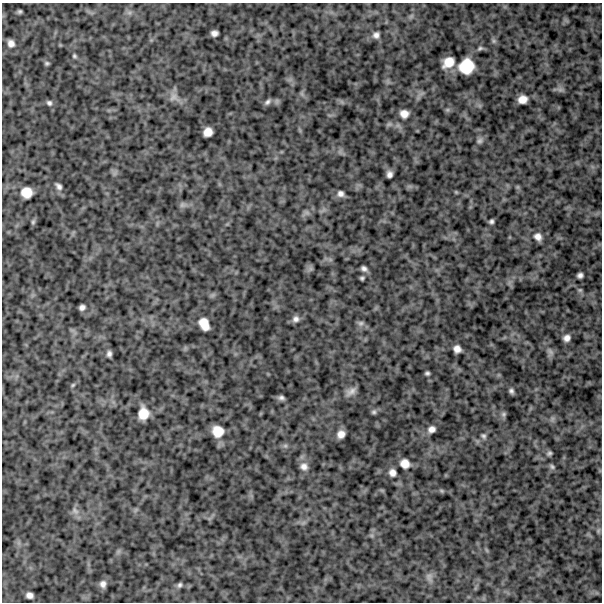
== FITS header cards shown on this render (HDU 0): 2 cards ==
NAXIS1  =                  600
NAXIS2  =                  600

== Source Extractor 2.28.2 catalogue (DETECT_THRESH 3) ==
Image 600 x 600 px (HDU 0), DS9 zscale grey, 1 PNG px = 1 image px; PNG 604 x 604 px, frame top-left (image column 1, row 600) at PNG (2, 3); no overlay
Background 1060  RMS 200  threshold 595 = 3 sigma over >= 5 px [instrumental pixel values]
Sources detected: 66; all 66 listed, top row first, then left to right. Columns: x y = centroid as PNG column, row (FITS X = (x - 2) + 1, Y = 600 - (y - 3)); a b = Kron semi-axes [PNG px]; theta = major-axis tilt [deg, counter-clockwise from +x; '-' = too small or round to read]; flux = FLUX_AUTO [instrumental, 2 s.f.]
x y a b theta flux
19 12 4 4 - 26000
214 33 6 5 - 61000
376 35 9 8 - 60000
494 41 6 6 - 27000
11 43 10 8 -59 80000
480 48 8 5 29 27000
74 56 6 5 - 22000
448 62 11 8 38 180000
47 63 5 4 - 24000
466 66 13 12 - 370000
560 90 8 5 0 37000
173 97 13 10 54 89000
522 99 8 7 - 120000
268 102 9 6 44 41000
49 103 7 6 - 37000
447 110 6 5 - 23000
404 114 10 9 - 100000
208 132 8 8 - 120000
480 141 8 7 - 42000
389 174 6 5 - 58000
59 186 11 7 -50 53000
518 187 7 4 -90 19000
27 192 11 10 - 190000
456 192 5 5 - 14000
340 194 8 8 - 61000
182 205 8 8 - 40000
306 213 9 4 -8 34000
491 221 4 4 - 30000
33 222 7 5 73 24000
538 237 10 8 -52 82000
364 269 7 5 -32 45000
580 275 5 5 - 44000
362 278 4 3 - 23000
82 307 6 5 - 50000
296 319 9 8 - 61000
361 323 8 8 - 43000
204 324 12 8 -62 180000
567 338 7 6 - 67000
457 349 7 7 - 82000
550 352 10 6 -45 46000
109 354 6 4 87 43000
427 373 4 4 - 27000
73 385 6 4 45 17000
511 391 6 5 - 36000
351 392 15 7 33 77000
281 398 7 4 -6 41000
374 412 7 6 - 28000
143 413 11 9 88 200000
503 414 8 7 - 31000
431 429 8 7 - 69000
218 431 10 9 - 200000
341 434 8 7 - 96000
483 436 8 6 -54 34000
285 446 7 6 - 32000
549 453 6 5 - 28000
405 464 10 9 - 120000
304 466 11 10 - 92000
552 467 8 5 -40 27000
392 473 9 8 - 72000
442 491 7 4 -31 19000
75 511 12 8 -49 73000
598 531 7 4 72 20000
429 577 12 7 -79 66000
103 584 9 7 -83 68000
180 585 7 6 - 35000
29 595 7 6 - 64000